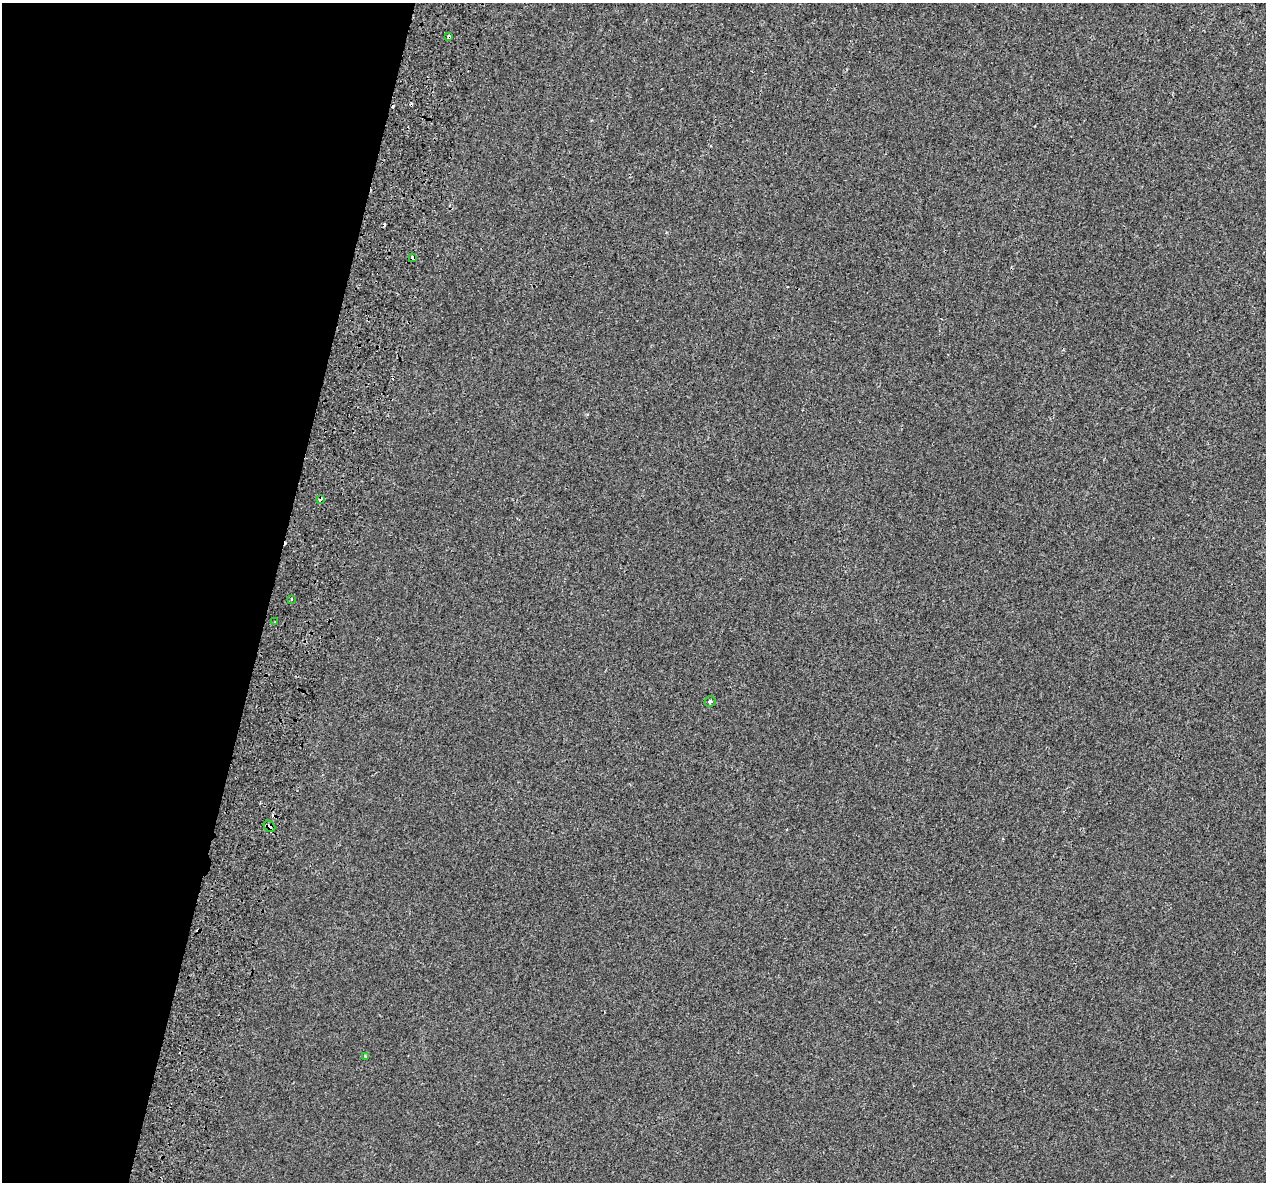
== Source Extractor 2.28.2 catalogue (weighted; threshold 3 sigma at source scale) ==
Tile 9 of 4 x 4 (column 1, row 3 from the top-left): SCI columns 96-1359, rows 1566-2745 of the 5235 x 5432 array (HDU 1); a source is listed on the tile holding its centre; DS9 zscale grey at full resolution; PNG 1268 x 1184 px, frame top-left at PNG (2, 3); each listed source drawn as its Kron ellipse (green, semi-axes under 4 px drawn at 4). Shown black and unused: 21% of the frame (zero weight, under 2 of 3 exposures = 7% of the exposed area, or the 3 px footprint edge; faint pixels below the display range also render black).
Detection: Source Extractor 2.28.2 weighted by HDU 2 'WHT'; one run over the whole footprint, this tile lists its part. Background -3.38e-04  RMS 0.0045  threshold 0.0203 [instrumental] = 3 sigma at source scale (4.5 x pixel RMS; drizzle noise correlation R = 1.50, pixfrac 1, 0.0396/0.0396 arcsec/px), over >= 5 px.
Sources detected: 13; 5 cosmic-ray / hot-pixel residue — neither listed nor drawn; the other 8 listed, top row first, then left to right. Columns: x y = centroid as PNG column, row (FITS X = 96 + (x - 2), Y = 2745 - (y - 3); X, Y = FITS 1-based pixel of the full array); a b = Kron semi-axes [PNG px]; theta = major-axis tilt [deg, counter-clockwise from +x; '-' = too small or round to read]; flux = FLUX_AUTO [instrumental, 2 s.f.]
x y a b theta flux
449 37 3 3 - 3.6
413 258 4 3 - 2.4
320 500 4 3 - 4.7
291 599 3 3 - 0.78
275 622 2 2 - 0.46
710 702 5 5 - 0.86
269 826 6 5 - 2.4
366 1057 4 3 - 0.91
Overlapping masked pixels (flux is a lower limit): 4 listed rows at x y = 449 37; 413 258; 320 500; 269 826